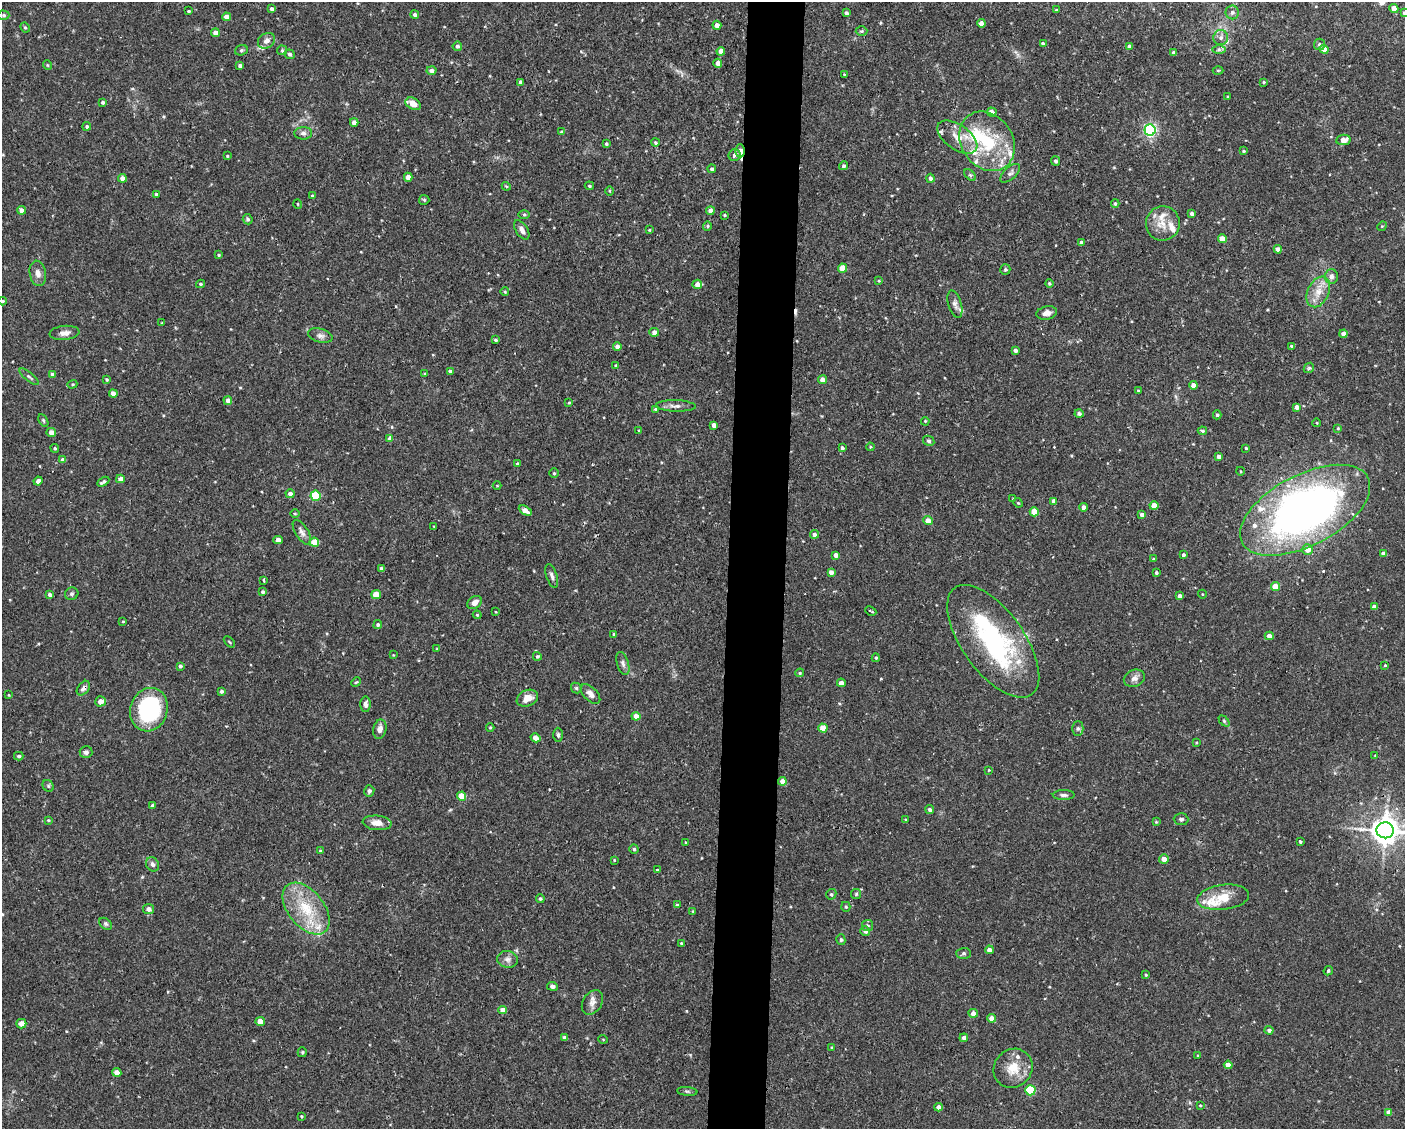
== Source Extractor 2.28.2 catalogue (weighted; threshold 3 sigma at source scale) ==
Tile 8 of 3 x 4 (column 2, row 3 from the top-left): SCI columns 1508-2910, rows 1127-2253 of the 4527 x 4506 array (HDU 1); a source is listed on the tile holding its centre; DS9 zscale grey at full resolution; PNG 1407 x 1131 px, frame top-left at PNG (2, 2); each listed source drawn as its Kron ellipse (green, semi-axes under 4 px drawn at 4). Shown black and unused: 4% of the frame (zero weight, under 2 of 3 exposures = <1% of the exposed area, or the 3 px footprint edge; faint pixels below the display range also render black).
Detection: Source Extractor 2.28.2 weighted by HDU 2 'WHT'; one run over the whole footprint, this tile lists its part. Background 0.0461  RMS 0.0033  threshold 0.0147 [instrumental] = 3 sigma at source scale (4.5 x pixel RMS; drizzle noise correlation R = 1.50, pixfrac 1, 0.05/0.05 arcsec/px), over >= 5 px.
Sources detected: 309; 1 inside a brighter object's white glare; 2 cosmic-ray / hot-pixel residue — neither listed nor drawn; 15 inside a brighter listed object's ellipse — not listed separately; the other 291 listed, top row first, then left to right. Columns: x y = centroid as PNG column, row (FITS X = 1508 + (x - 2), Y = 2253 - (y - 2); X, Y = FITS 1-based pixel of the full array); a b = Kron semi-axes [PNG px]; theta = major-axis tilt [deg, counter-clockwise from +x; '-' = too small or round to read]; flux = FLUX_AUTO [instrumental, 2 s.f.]
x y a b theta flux
1394 8 4 4 - 2.3
272 9 4 4 - 0.85
1056 10 4 3 - 0.3
189 11 3 3 - 0.39
1232 12 7 6 - 0.92
846 13 4 4 - 0.57
1404 13 4 3 - 0.43
415 14 4 4 - 0.83
4 15 6 4 -2 0.52
226 17 4 4 - 2.2
981 23 4 4 - 1.7
717 25 4 4 - 2
25 28 5 4 - 0.45
862 31 6 5 - 0.45
215 33 4 4 - 2.4
1221 38 7 7 - 1.3
266 41 9 7 33 1.4
1043 44 4 3 - 0.88
1319 44 5 5 - 0.71
457 46 5 4 - 0.75
1129 46 4 4 - 1.4
1219 49 7 4 0 0.64
1324 49 4 4 - 3.4
241 50 6 5 - 0.5
282 50 5 5 - 0.41
721 51 4 4 - 2.2
1174 52 4 3 - 0.93
290 54 5 4 - 0.66
718 63 4 4 - 1.7
47 65 5 3 - 0.27
240 66 4 3 - 0.79
432 70 5 4 - 1.2
1218 70 5 3 - 0.31
844 75 3 2 - 0.4
520 82 4 3 - 0.97
1264 82 3 3 - 0.34
1228 97 3 2 - 0.31
103 102 3 3 - 0.67
413 104 8 5 -29 3.6
992 112 5 4 - 1.8
354 122 4 4 - 1.8
87 126 4 4 - 0.54
1150 130 6 5 - 65
562 132 4 3 - 0.8
303 133 9 6 3 1.1
957 137 23 12 -35 4.8
1343 140 7 5 7 2.2
987 141 32 25 -55 20
655 143 4 4 - 0.41
606 144 3 3 - 0.46
740 151 6 4 -90 3.7
1244 151 4 3 - 0.37
735 155 6 5 - 1
227 156 3 3 - 0.29
1056 161 5 4 - 0.73
843 166 4 4 - 0.68
712 169 4 4 - 0.69
1010 173 12 6 42 1.1
970 175 7 4 -44 0.48
408 177 4 4 - 1.9
122 178 4 4 - 1.9
930 178 4 4 - 0.99
506 186 4 3 - 0.32
589 186 4 3 - 0.36
609 191 5 3 - 0.33
156 194 4 4 - 0.41
312 196 3 3 - 0.53
424 200 5 5 - 0.4
1115 203 4 3 - 0.52
298 204 5 3 - 0.24
21 210 4 4 - 1.8
710 211 4 4 - 1.7
1192 213 3 3 - 0.76
524 214 5 3 - 0.4
724 215 3 2 - 0.41
248 219 5 5 - 0.68
1163 223 17 17 - 5.4
707 226 5 4 - 0.43
1382 226 5 4 - 0.38
522 230 11 6 -57 1.7
649 230 3 2 - 0.26
1222 239 4 4 - 4.4
1081 242 4 3 - 0.97
1278 249 4 4 - 1.6
219 255 4 4 - 0.4
842 268 4 4 - 4.6
1005 269 5 5 - 0.57
38 273 13 8 -80 1.9
1331 276 7 6 - 1.4
879 281 4 3 - 0.33
200 284 4 3 - 0.45
697 284 5 4 - 1.9
1049 284 4 4 - 0.43
505 292 4 4 - 0.38
1318 292 16 10 65 4.1
2 301 4 3 - 0.41
955 304 14 6 -73 1.4
1047 313 10 6 12 1.7
162 323 3 2 - 0.25
654 332 5 4 - 1.8
65 333 15 7 5 2
1343 334 4 4 - 2
320 336 12 7 -14 1.3
496 340 4 3 - 0.5
1292 346 3 3 - 0.45
617 347 4 4 - 1.9
1015 350 4 3 - 0.97
616 365 4 3 - 0.29
1309 368 6 4 44 0.49
450 371 4 4 - 0.67
52 374 4 3 - 0.91
425 374 3 3 - 0.34
29 377 12 4 -39 0.68
107 379 4 3 - 0.39
822 380 4 4 - 1.9
72 384 5 4 - 0.4
1193 385 4 4 - 1.7
1138 391 3 3 - 0.28
113 394 4 4 - 2.2
228 401 4 4 - 1.7
569 403 3 3 - 0.32
676 406 20 5 -2 1.7
1297 407 4 4 - 1.8
656 409 3 3 - 0.66
1079 413 4 4 - 0.83
1217 415 4 4 - 0.57
43 420 7 4 -59 0.51
925 421 4 3 - 0.31
1317 423 4 3 - 0.26
714 425 4 4 - 1.9
1338 428 4 4 - 0.3
639 431 4 3 - 0.34
1202 431 5 3 - 0.51
51 432 5 4 - 1.9
390 438 4 4 - 2.1
929 441 6 5 - 0.64
870 447 4 3 - 0.3
55 448 4 4 - 0.43
842 448 4 3 - 0.63
1246 448 3 3 - 0.32
1219 457 4 4 - 1.5
63 460 4 4 - 1.7
518 464 4 4 - 0.68
1240 471 4 3 - 0.26
554 473 5 5 - 0.43
120 479 4 4 - 2
38 481 4 4 - 1.3
103 482 6 3 30 0.7
497 486 4 3 - 0.23
290 494 4 4 - 1.6
316 496 5 5 - 16
1013 499 3 3 - 0.26
1054 501 4 4 - 1.5
1018 503 5 4 - 0.38
1154 506 4 4 - 4.5
1084 507 4 4 - 1.7
1305 510 71 35 28 190
525 511 7 4 -30 2
1034 512 4 4 - 5.3
295 514 4 3 - 0.32
1142 515 4 4 - 1.6
928 521 4 4 - 3.3
434 527 3 2 - 0.35
302 532 14 6 -57 1.6
814 534 4 4 - 1.6
278 540 4 4 - 2.4
314 542 5 4 - 7
1308 550 5 5 - 2.9
1383 554 4 4 - 1.7
836 555 4 4 - 1.7
1183 555 4 3 - 0.62
1153 559 4 3 - 0.34
381 569 3 3 - 0.76
831 572 4 4 - 1.7
1156 573 3 3 - 0.52
552 576 12 5 -73 1.1
264 580 3 3 - 0.6
1275 587 4 4 - 4.9
263 592 4 4 - 0.59
72 594 7 6 - 0.66
1202 594 4 3 - 0.24
50 595 4 4 - 1
376 595 5 4 - 6.4
1180 596 4 4 - 1.6
475 602 8 6 35 1.9
1374 607 4 4 - 1.7
871 611 6 2 -26 0.39
496 612 4 2 - 0.25
477 615 4 4 - 0.37
123 621 4 3 - 0.31
378 625 4 4 - 0.75
614 634 4 3 - 0.37
1269 636 4 4 - 2.2
993 641 66 31 -54 48
229 642 6 2 -46 0.3
437 649 3 2 - 0.24
393 655 3 3 - 0.22
537 656 4 4 - 0.51
876 658 4 4 - 0.48
623 664 12 5 -73 1.1
1385 665 3 3 - 0.29
180 666 4 4 - 0.66
800 673 4 3 - 0.37
1134 678 11 8 22 1.6
356 682 5 3 - 0.35
841 683 4 4 - 1.4
83 688 8 5 52 1.2
576 688 6 4 -47 0.51
221 691 4 4 - 0.66
590 694 12 6 -45 1.7
9 695 4 2 - 0.22
527 698 11 8 23 3.3
100 701 5 5 - 2.1
366 704 8 5 -90 1.3
149 710 22 18 73 32
636 716 4 4 - 3.8
1224 721 6 4 -46 0.44
490 728 4 4 - 0.36
823 728 4 4 - 5.4
380 729 10 6 77 1.7
1078 729 7 5 89 0.71
558 735 7 4 -88 0.63
536 738 5 4 - 2.8
1196 742 3 2 - 0.28
86 752 6 6 - 0.93
1375 755 4 2 - 0.2
19 756 5 4 - 0.61
989 770 4 4 - 0.24
782 781 4 4 - 2.3
48 786 6 5 - 0.52
369 791 5 5 - 0.78
1064 795 11 5 -1 0.91
462 796 4 4 - 6.1
152 805 4 3 - 0.66
930 810 5 4 - 0.64
905 819 3 3 - 0.28
1181 819 7 6 - 0.89
48 820 3 3 - 0.3
1156 822 4 4 - 0.29
377 823 14 7 -5 2.9
1385 830 8 8 - 430
1300 841 3 3 - 0.51
685 842 2 2 - 0.22
634 849 4 4 - 0.57
320 851 4 3 - 0.4
1164 859 5 5 - 2
614 860 4 3 - 0.27
153 864 7 6 - 0.97
657 870 3 3 - 0.3
831 894 5 5 - 0.49
856 894 5 5 - 0.42
1223 897 26 12 7 7.1
540 899 4 4 - 0.54
677 905 4 4 - 0.53
846 907 5 4 - 0.49
149 909 5 5 - 1.7
306 909 30 18 -51 13
693 911 4 3 - 0.3
105 924 7 5 -41 0.57
868 926 6 5 - 0.76
865 931 5 4 - 1.6
841 940 5 4 - 0.58
681 943 3 2 - 0.28
989 950 4 4 - 1.8
964 953 7 5 1 0.54
508 959 10 8 -11 1.5
1328 971 5 4 - 0.58
1146 975 3 3 - 0.36
552 986 5 4 - 0.88
592 1002 13 9 58 2
503 1010 4 4 - 2.7
973 1013 5 4 - 1.9
991 1018 4 4 - 2.4
260 1021 4 4 - 3.2
21 1024 5 4 - 2.4
1269 1030 4 4 - 0.95
565 1038 4 4 - 1.3
964 1038 4 4 - 1.4
603 1039 5 3 - 0.23
832 1048 4 3 - 0.41
302 1052 5 4 - 0.39
1198 1056 4 3 - 0.3
1228 1065 4 4 - 2.6
1013 1068 20 18 47 6.5
117 1072 4 4 - 2
1030 1090 5 5 - 19
687 1091 10 4 -5 0.6
1200 1105 4 3 - 0.29
938 1107 4 4 - 1.6
1389 1112 4 4 - 1.7
301 1116 3 2 - 0.3
Overlapping masked pixels (flux is a lower limit): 2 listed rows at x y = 740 151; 83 688
Isophote crosses this tile's border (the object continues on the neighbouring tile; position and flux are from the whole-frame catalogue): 3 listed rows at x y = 1404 13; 2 301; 1385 830